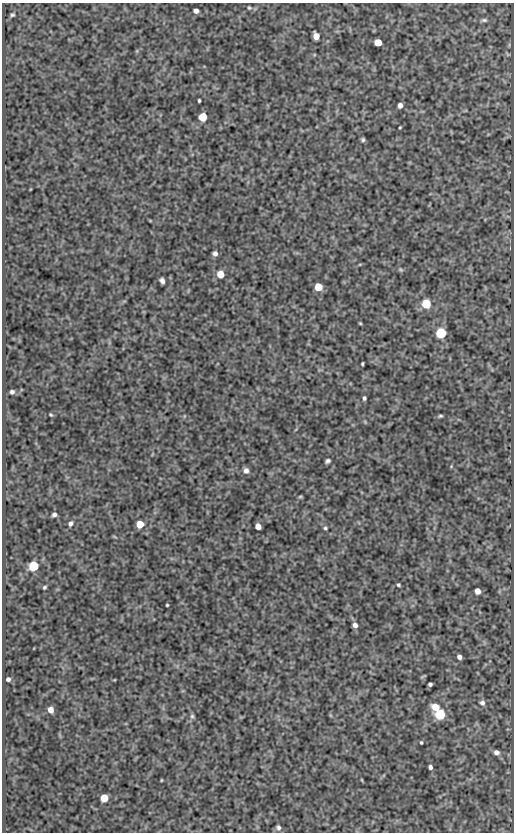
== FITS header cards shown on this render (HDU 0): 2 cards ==
NAXIS1  =                  512
NAXIS2  =                  830

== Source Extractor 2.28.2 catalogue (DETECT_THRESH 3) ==
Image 512 x 830 px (HDU 0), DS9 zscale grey, 1 PNG px = 1 image px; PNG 516 x 834 px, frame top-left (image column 1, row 830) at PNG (2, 3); no overlay
Background 93.8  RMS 0.53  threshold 1.6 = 3 sigma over >= 5 px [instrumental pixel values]
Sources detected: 53; all 53 listed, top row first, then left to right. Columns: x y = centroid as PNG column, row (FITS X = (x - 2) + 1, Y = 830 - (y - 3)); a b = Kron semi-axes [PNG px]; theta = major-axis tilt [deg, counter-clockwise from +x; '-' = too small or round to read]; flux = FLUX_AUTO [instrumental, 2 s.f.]
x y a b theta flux
249 8 5 4 - 43
196 11 5 4 - 170
12 15 7 5 30 72
484 20 8 5 6 74
316 36 6 5 - 450
378 42 5 5 - 650
199 101 4 3 - 48
400 105 5 4 - 160
203 117 5 5 - 1400
400 127 3 2 - 33
363 140 4 4 - 64
215 253 5 4 - 120
401 270 7 4 -44 53
220 274 5 5 - 640
162 281 5 4 - 130
318 287 5 5 - 1100
426 304 6 5 - 2000
360 323 3 3 - 35
441 333 6 6 - 3200
362 364 3 2 - 43
12 392 5 4 - 95
364 398 4 4 - 72
51 415 5 4 - 42
440 416 5 4 - 54
328 461 5 3 - 78
246 471 7 6 - 140
300 497 6 4 2 37
54 514 5 4 - 95
70 523 6 5 - 110
140 524 5 5 - 790
258 526 5 5 - 290
325 528 4 3 - 52
33 566 6 5 - 2700
398 585 3 3 - 55
44 587 3 3 - 58
477 591 5 5 - 280
167 605 3 3 - 37
355 625 5 5 - 130
459 657 5 4 - 150
8 679 4 4 - 88
430 684 4 4 - 80
482 703 7 6 - 120
435 707 6 5 - 610
51 710 5 5 - 280
440 714 6 5 - 2900
192 716 7 6 - 71
421 742 3 3 - 42
496 752 6 5 - 160
430 767 4 4 - 110
161 780 4 2 - 29
362 780 5 3 - 30
104 798 5 5 - 900
278 828 6 5 - 94